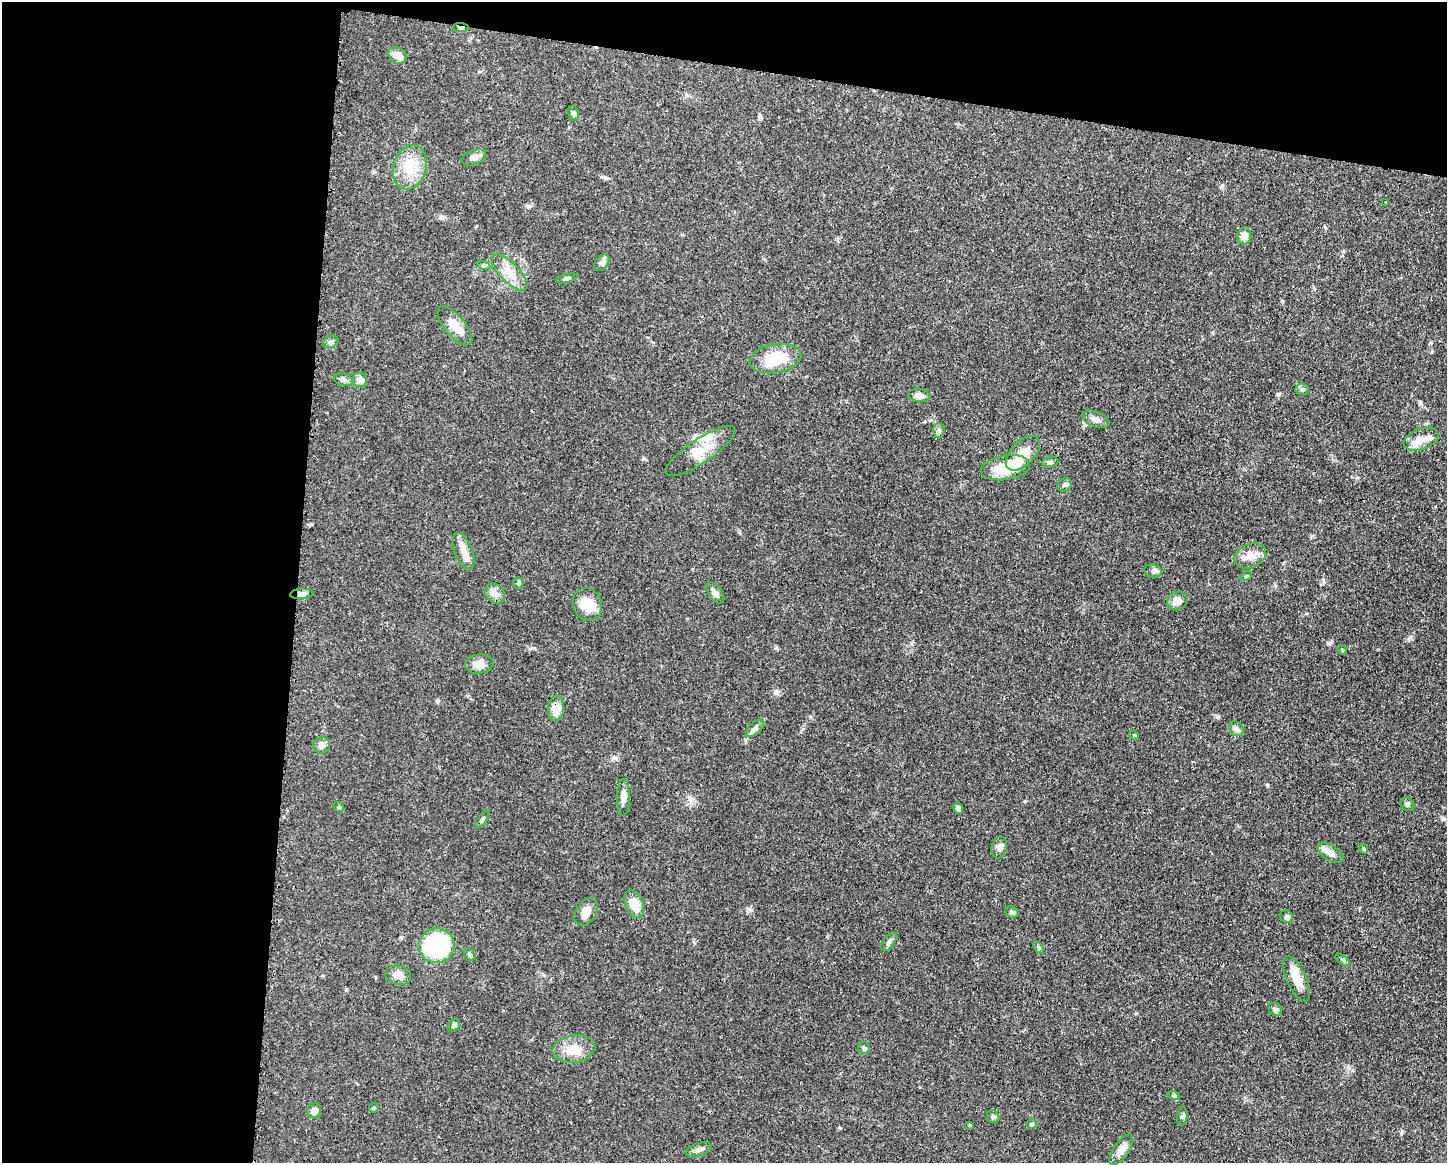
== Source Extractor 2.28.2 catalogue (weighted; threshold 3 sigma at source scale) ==
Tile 1 of 3 x 4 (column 1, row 1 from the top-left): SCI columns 117-1561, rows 3483-4643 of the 4680 x 4646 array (HDU 1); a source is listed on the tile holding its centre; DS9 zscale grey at full resolution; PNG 1449 x 1165 px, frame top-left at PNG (2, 2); each listed source drawn as its Kron ellipse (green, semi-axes under 4 px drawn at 4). Shown black and unused: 26% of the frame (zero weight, under 3 of 4 exposures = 1% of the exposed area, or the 3 px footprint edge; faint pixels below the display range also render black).
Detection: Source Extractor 2.28.2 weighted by HDU 2 'WHT'; one run over the whole footprint, this tile lists its part. Background 0.0549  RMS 0.0032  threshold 0.0146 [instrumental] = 3 sigma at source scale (4.5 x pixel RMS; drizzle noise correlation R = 1.50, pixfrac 1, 0.05/0.05 arcsec/px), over >= 5 px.
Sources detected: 80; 1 inside a brighter object's white glare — neither listed nor drawn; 4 inside a brighter listed object's ellipse — not listed separately; the other 75 listed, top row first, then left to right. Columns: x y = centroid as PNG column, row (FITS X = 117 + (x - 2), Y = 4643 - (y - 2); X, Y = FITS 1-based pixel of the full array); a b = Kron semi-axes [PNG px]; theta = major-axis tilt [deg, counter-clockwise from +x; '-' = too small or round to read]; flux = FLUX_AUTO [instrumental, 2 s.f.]
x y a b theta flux
461 28 8 4 -4 1
398 56 10 7 -37 2.8
573 113 7 5 -77 0.77
474 157 13 7 21 1.9
410 167 22 16 75 7.8
1385 202 3 3 - 1
1244 236 9 7 84 2.5
602 263 9 6 49 1
484 266 7 4 -19 0.5
510 272 23 9 -46 4.7
567 278 11 3 15 0.6
455 326 24 10 -50 4.4
331 342 8 6 21 0.84
775 358 26 14 10 12
343 379 9 6 -18 0.98
360 380 7 7 - 2
1302 389 7 5 -5 0.71
919 395 11 6 -6 1.7
1096 419 14 7 -21 1.6
939 430 7 6 - 0.83
1421 439 18 10 20 3.5
700 451 41 12 34 6.3
1023 453 21 11 46 5.5
1050 462 8 5 7 0.73
1005 468 25 12 9 10
1064 485 8 6 32 0.75
464 551 19 9 -68 3
1250 556 16 12 23 3.5
1153 571 9 6 -14 0.95
1246 576 6 4 22 0.45
518 583 5 5 - 0.51
715 593 12 6 -56 1.5
302 594 11 5 4 1.1
495 594 11 9 -45 2
1177 601 10 9 - 2.7
587 605 16 14 -64 6.9
1342 650 5 4 - 0.37
479 664 14 9 7 2.7
556 708 13 8 86 4.7
755 728 11 6 42 1.1
1236 729 8 6 -47 0.95
1134 735 5 4 - 0.36
322 745 8 8 - 2
623 797 18 6 89 1.8
1407 804 7 6 - 0.65
339 807 5 4 - 0.42
958 809 5 4 - 1.4
482 819 10 4 56 0.66
999 848 11 7 73 1.3
1364 849 5 4 - 0.44
1330 853 14 7 -31 2.3
634 904 15 8 -66 6.1
586 912 15 10 58 2.5
1012 912 7 5 -22 0.6
1287 917 7 6 - 0.68
889 942 11 5 52 1
437 946 18 17 - 29
1039 948 7 4 -60 0.48
470 955 7 5 -58 0.61
1343 960 8 4 -36 0.65
398 975 13 9 -15 2.4
1297 979 24 10 -66 5.1
1275 1009 7 6 - 0.7
454 1025 7 5 60 0.71
864 1048 6 5 - 0.63
574 1049 21 13 9 5.2
1174 1096 6 3 -18 0.45
374 1108 5 4 - 0.41
314 1111 8 6 76 1.9
1182 1116 9 5 84 0.74
993 1117 7 6 - 0.68
1032 1124 5 4 - 0.51
969 1125 3 3 - 0.37
699 1150 13 6 20 1.3
1121 1150 18 7 56 3
Overlapping masked pixels (flux is a lower limit): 2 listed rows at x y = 461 28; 556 708
Unlisted compact peaks at least as high as the median listed source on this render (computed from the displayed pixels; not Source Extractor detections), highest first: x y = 1278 394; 1217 717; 749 909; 1330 643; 532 648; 1136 1013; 1402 1131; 1267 785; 1348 1067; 776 692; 1319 500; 604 177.